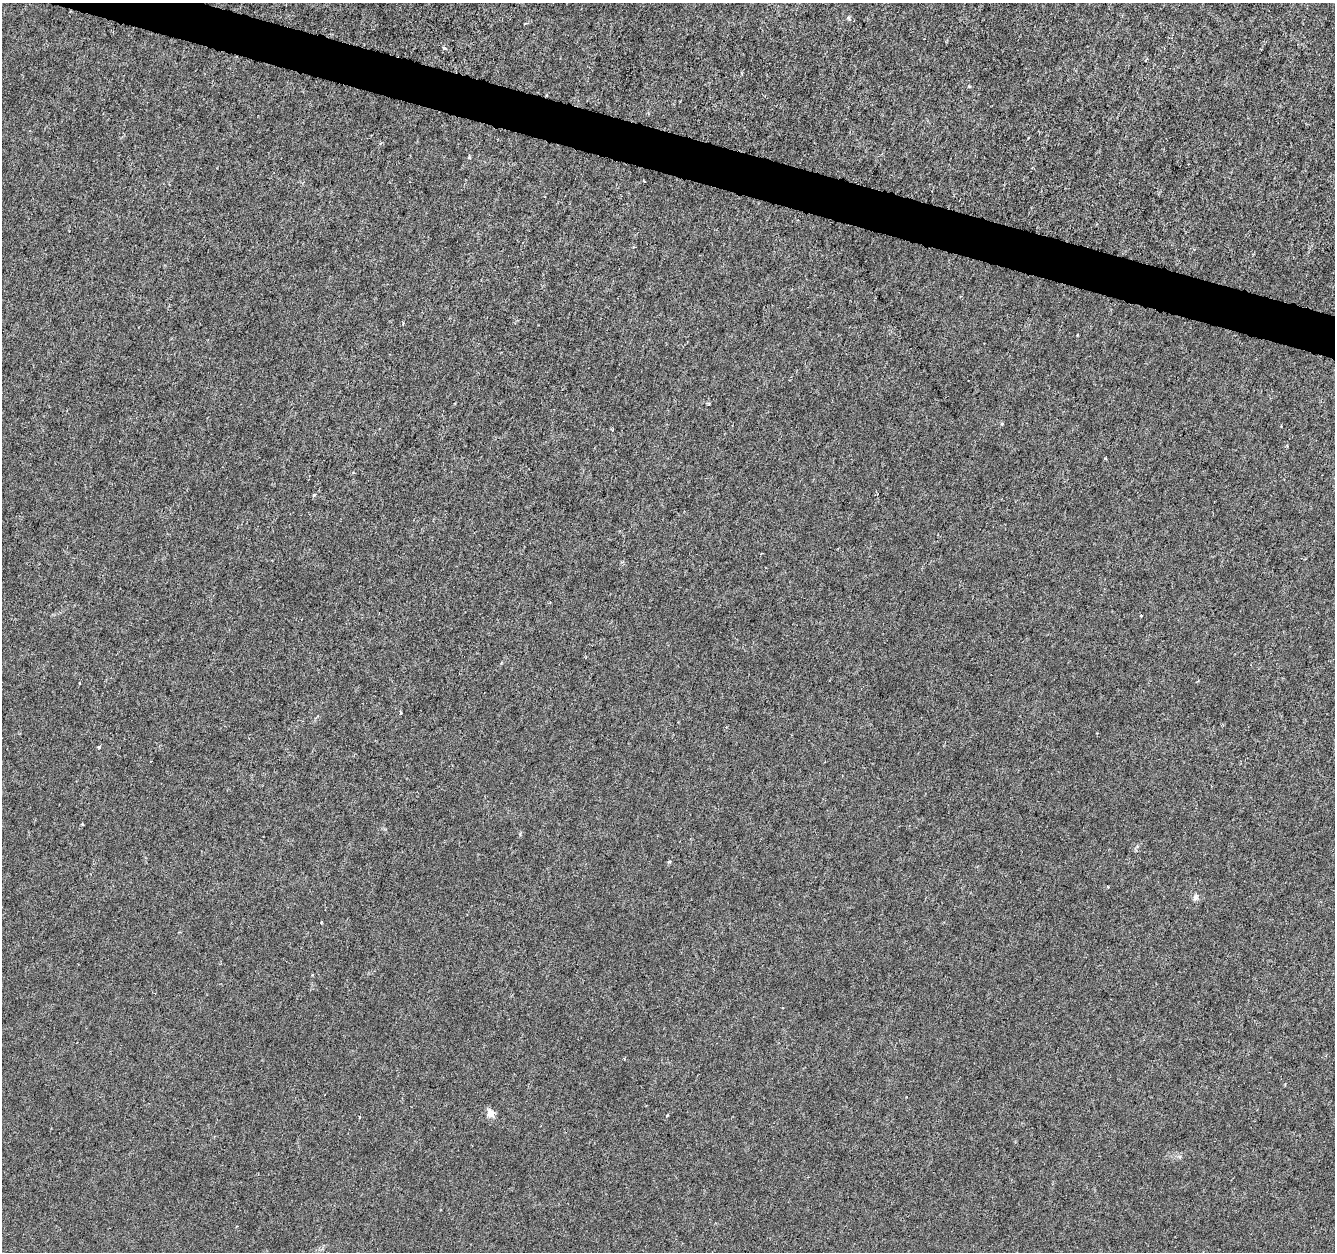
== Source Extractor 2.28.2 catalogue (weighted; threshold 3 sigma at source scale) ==
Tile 11 of 4 x 4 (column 3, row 3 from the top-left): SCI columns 2665-3997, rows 1468-2717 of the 5338 x 5500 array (HDU 1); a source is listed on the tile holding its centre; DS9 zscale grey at full resolution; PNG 1337 x 1254 px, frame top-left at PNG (2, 3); no overlay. Shown black and unused: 3% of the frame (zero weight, under 3 of 6 exposures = <1% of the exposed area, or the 3 px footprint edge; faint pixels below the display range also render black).
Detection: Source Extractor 2.28.2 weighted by HDU 2 'WHT'; one run over the whole footprint, this tile lists its part. Background -2.84e-04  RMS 0.0012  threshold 0.0051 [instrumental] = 3 sigma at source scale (4.09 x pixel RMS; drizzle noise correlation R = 1.36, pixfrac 0.8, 0.0396/0.0396 arcsec/px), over >= 5 px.
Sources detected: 15; all 15 listed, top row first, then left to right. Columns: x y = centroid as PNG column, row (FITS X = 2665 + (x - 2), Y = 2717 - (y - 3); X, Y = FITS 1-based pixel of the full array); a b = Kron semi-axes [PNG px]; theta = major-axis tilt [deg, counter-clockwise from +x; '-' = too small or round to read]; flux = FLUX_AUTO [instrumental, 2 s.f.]
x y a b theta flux
849 18 6 5 - 0.21
444 48 4 3 - 0.21
469 157 3 3 - 0.19
709 403 4 3 - 0.15
1002 424 5 3 - 0.12
314 495 5 4 - 0.15
1141 616 3 3 - 0.1
400 713 3 3 - 0.15
99 747 4 4 - 0.17
83 824 3 2 - 0.099
669 862 6 3 36 0.14
1108 887 3 2 - 0.082
1195 897 8 7 - 0.38
491 1113 11 9 -68 0.76
667 1115 5 3 - 0.13